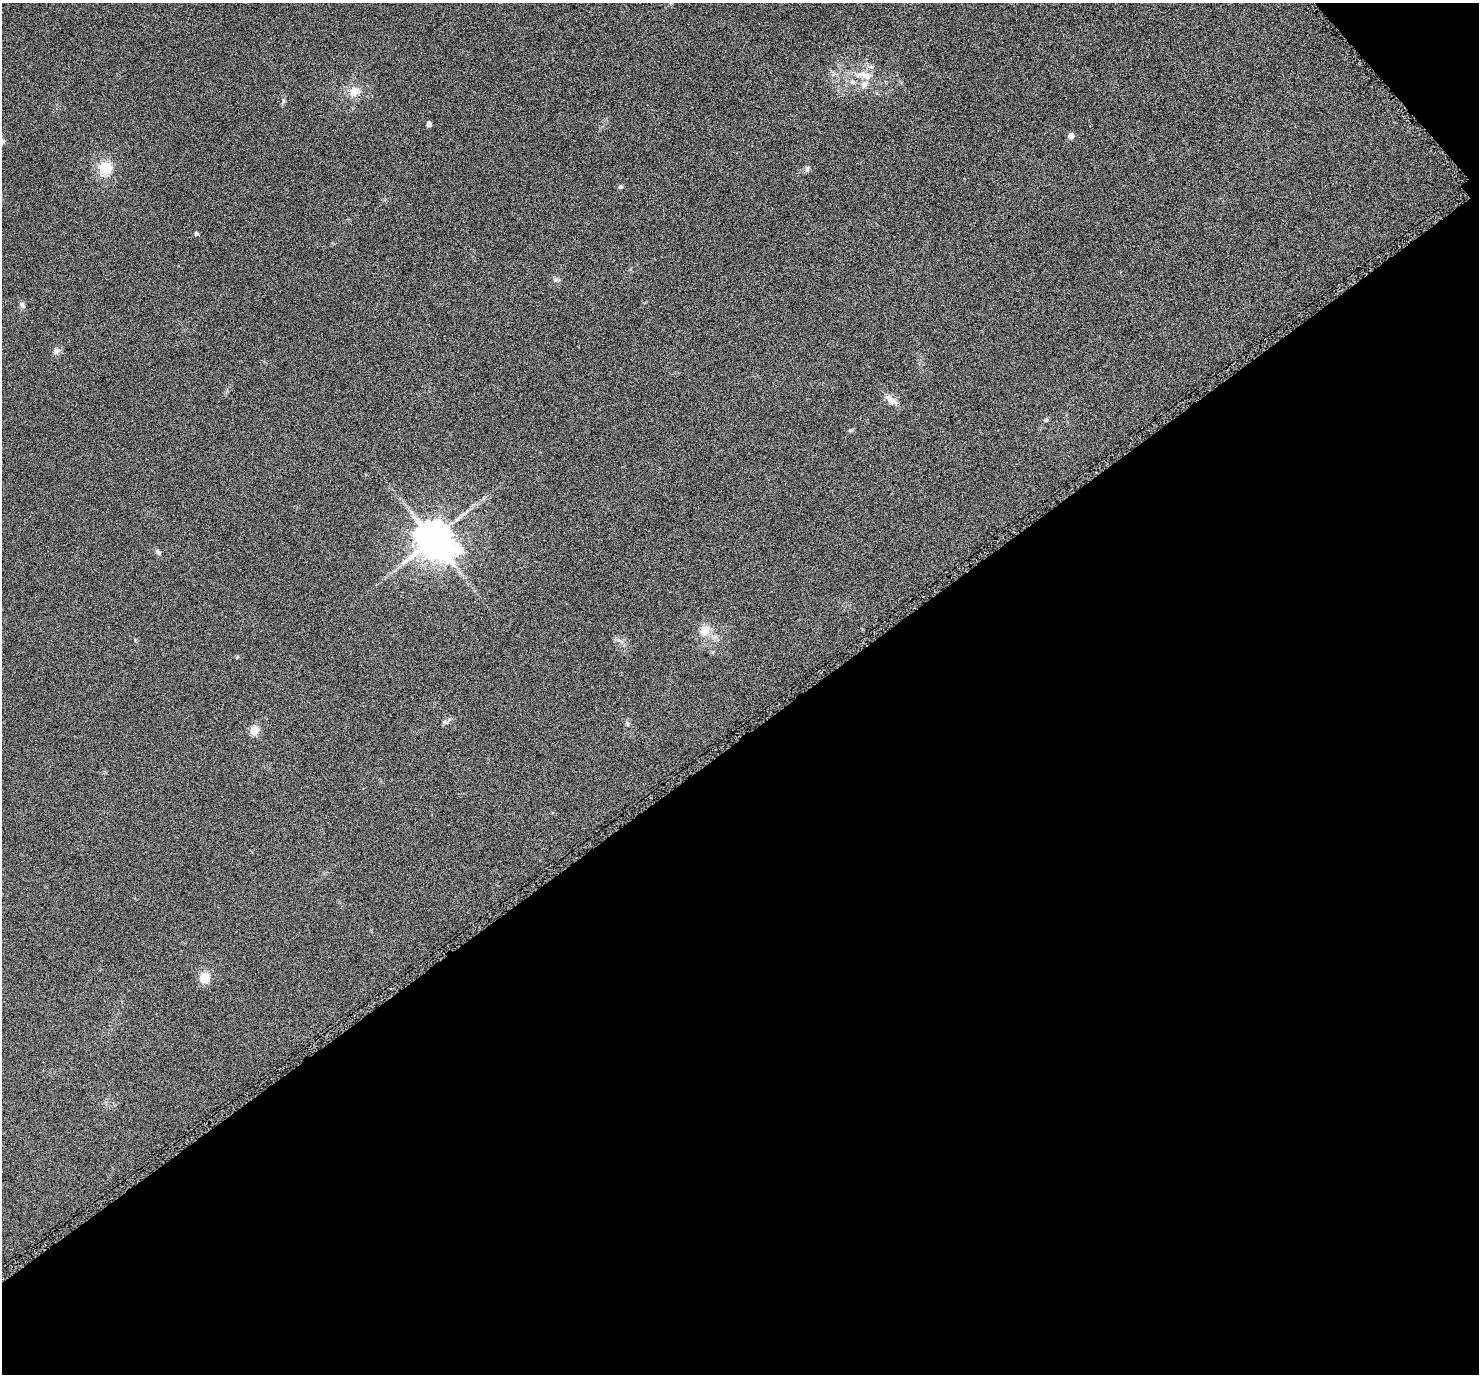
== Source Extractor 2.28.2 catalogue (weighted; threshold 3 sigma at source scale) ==
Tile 4 of 2 x 2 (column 2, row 2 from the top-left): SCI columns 1491-2967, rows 138-1509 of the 2976 x 2984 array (HDU 1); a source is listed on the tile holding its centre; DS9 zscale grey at full resolution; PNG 1481 x 1376 px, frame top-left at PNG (2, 3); no overlay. Shown black and unused: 47% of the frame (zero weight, under 4 of 8 exposures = <1% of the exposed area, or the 3 px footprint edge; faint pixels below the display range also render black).
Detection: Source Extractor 2.28.2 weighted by HDU 2 'WHT'; one run over the whole footprint, this tile lists its part. Background 0.059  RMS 0.011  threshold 0.0467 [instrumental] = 3 sigma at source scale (4.09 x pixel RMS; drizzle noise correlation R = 1.36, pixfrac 0.8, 0.05/0.05 arcsec/px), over >= 5 px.
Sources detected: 23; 1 inside a brighter listed object's ellipse — not listed separately; the other 22 listed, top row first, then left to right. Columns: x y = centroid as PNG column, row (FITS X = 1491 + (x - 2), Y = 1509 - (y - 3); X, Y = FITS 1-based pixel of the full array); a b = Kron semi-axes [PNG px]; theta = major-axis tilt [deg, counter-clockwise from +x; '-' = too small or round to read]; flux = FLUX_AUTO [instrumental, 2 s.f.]
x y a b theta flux
865 75 22 10 -14 15
853 82 8 6 -16 3.1
354 91 13 11 33 11
283 101 6 4 -72 1.4
429 124 4 4 - 5.2
1071 136 5 4 - 9.3
2 142 7 5 79 1.7
105 168 15 14 - 22
807 169 9 5 -82 2.4
620 187 5 5 - 1.8
196 234 4 4 - 2.5
555 279 7 4 -72 1.9
22 305 8 6 -39 2.7
56 351 9 7 86 3.6
891 400 17 8 -35 8.4
850 430 7 4 0 1.5
433 539 12 10 -34 2800
158 552 7 5 -49 2.7
705 630 5 5 - 36
627 723 6 4 -46 1.6
255 730 11 9 75 10
205 977 11 9 83 16
Isophote crosses this tile's border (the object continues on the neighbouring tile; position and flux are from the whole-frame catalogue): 1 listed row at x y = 2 142